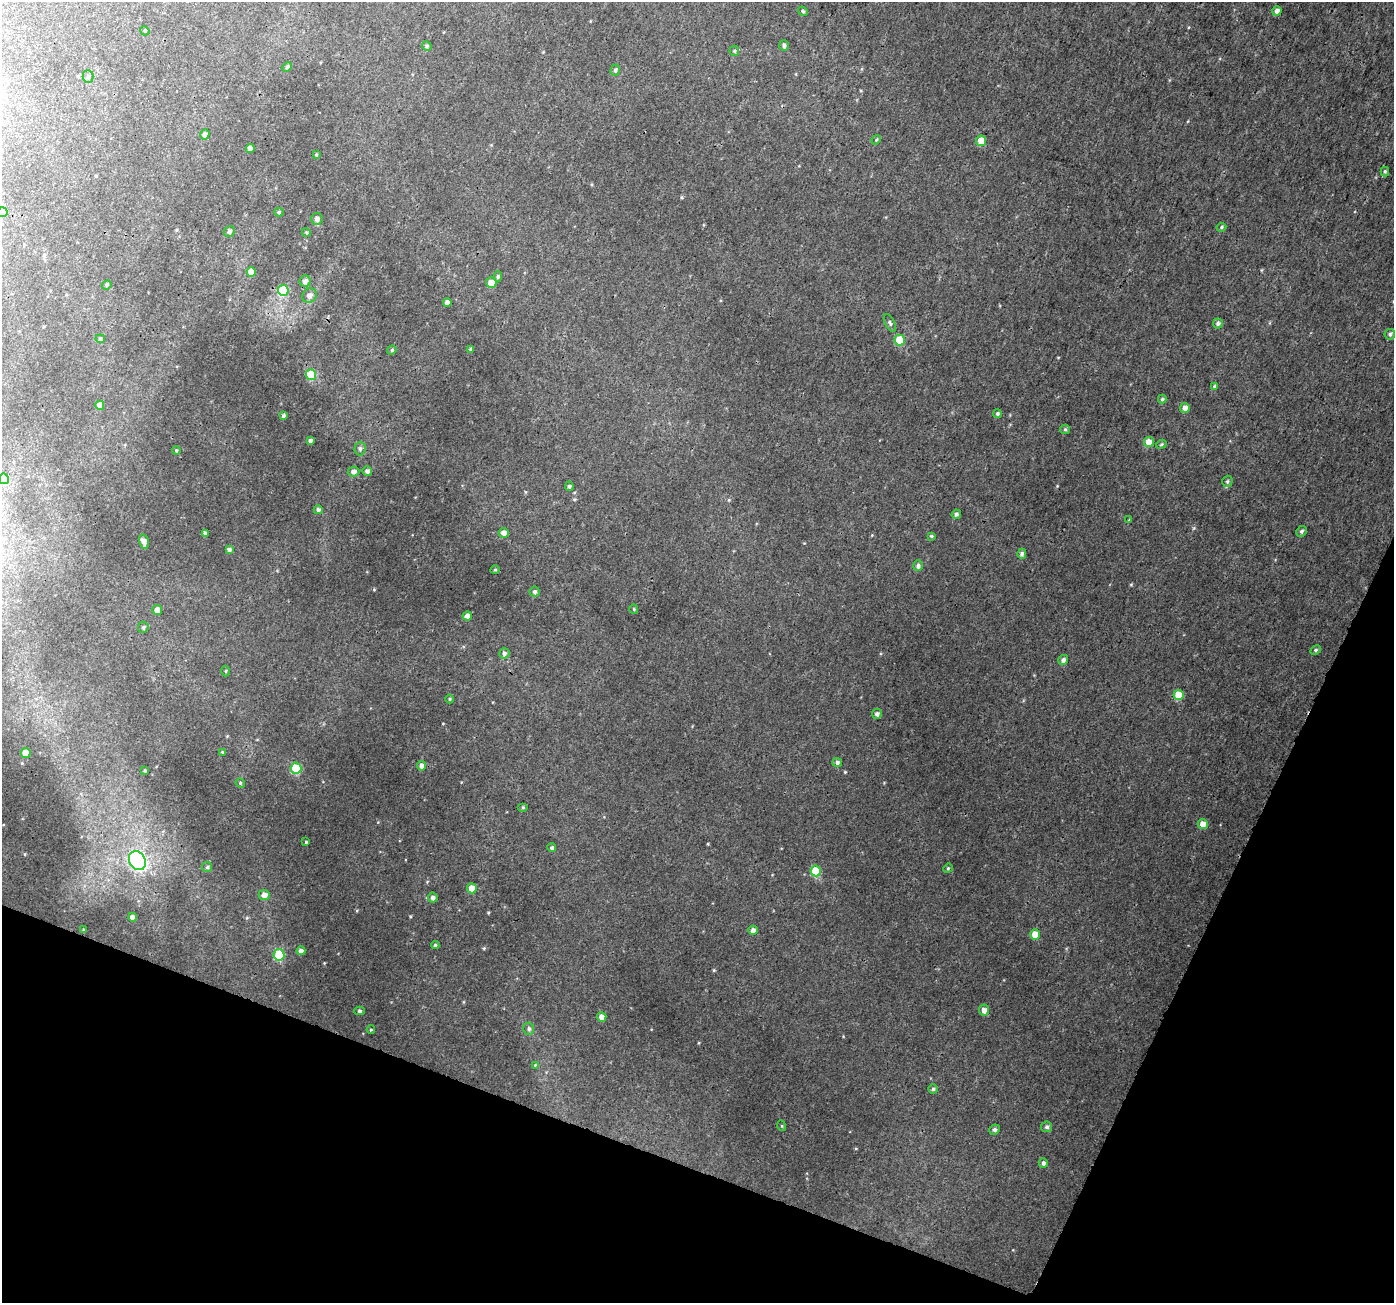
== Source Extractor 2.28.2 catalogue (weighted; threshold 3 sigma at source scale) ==
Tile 15 of 4 x 4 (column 3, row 4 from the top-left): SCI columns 2815-4206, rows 311-1611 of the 5621 x 5762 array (HDU 1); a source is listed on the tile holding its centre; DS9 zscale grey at full resolution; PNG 1396 x 1305 px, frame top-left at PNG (2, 2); each listed source drawn as its Kron ellipse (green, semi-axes under 4 px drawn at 4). Shown black and unused: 19% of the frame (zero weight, under 3 of 4 exposures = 4% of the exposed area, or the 3 px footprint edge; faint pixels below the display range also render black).
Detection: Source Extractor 2.28.2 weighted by HDU 2 'WHT'; one run over the whole footprint, this tile lists its part. Background 0.0122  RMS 0.0026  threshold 0.0116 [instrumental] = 3 sigma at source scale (4.5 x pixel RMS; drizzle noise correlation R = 1.50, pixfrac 1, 0.0396/0.0396 arcsec/px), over >= 5 px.
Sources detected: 114; all 114 listed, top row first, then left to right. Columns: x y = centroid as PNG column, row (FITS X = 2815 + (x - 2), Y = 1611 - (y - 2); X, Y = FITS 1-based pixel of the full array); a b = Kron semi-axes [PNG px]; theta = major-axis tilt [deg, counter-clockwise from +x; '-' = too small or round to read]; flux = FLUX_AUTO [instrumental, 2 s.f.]
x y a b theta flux
803 11 5 4 - 0.32
1277 11 5 4 - 0.99
145 31 5 3 - 0.24
427 46 5 4 - 0.39
784 46 5 5 - 0.59
734 51 5 5 - 0.31
287 67 5 4 - 0.36
615 70 6 4 74 0.5
88 76 6 5 - 0.47
205 134 5 4 - 1
876 140 5 4 - 0.27
981 141 5 5 - 3.2
250 148 4 4 - 1.5
316 155 4 4 - 0.27
1385 171 5 4 - 0.31
2 212 5 5 - 0.62
279 212 4 4 - 0.32
317 219 6 6 - 0.92
1221 227 5 4 - 0.34
229 232 6 5 - 0.49
306 232 4 3 - 0.26
251 272 5 4 - 2.4
498 277 5 4 - 0.44
305 281 6 5 - 0.99
491 283 5 5 - 2
107 285 5 4 - 0.36
283 290 5 5 - 10
309 295 7 7 - 1.2
447 302 4 4 - 0.96
890 323 10 4 -63 0.5
1218 324 5 5 - 0.6
1390 334 5 5 - 0.51
100 339 5 4 - 0.34
900 340 5 5 - 8
471 349 3 3 - 0.43
392 350 5 4 - 0.32
311 375 5 5 - 6.3
1215 386 3 3 - 0.93
1162 399 4 4 - 0.35
100 405 4 4 - 1.5
1185 408 5 4 - 1.2
997 414 4 4 - 0.43
283 416 4 4 - 0.5
1065 429 5 4 - 0.36
310 440 4 4 - 0.61
1149 442 5 5 - 2.7
1161 444 5 4 - 0.35
360 449 7 5 89 0.6
176 450 4 3 - 0.25
367 471 5 5 - 0.7
354 472 6 5 - 0.83
4 479 5 5 - 5.2
1227 481 6 5 - 0.44
569 486 5 4 - 0.38
318 510 4 4 - 0.54
956 514 5 4 - 0.6
1129 520 4 4 - 0.2
1302 531 5 5 - 0.5
205 533 4 4 - 0.78
504 533 5 5 - 1.3
931 536 4 4 - 0.28
144 542 7 4 -77 1.2
229 550 4 4 - 0.56
1022 554 5 4 - 0.71
918 566 5 5 - 0.64
495 570 4 3 - 0.22
534 592 5 5 - 0.49
634 609 4 4 - 0.27
157 610 5 5 - 1.2
467 616 4 4 - 0.97
143 627 6 5 - 0.47
1316 650 6 4 28 0.41
504 653 5 5 - 0.71
1063 660 5 5 - 0.92
226 671 5 3 - 0.26
1178 695 5 5 - 5.1
450 699 4 4 - 0.28
877 714 5 5 - 0.69
222 752 3 2 - 0.19
26 753 5 4 - 2.9
837 763 4 4 - 0.68
421 766 5 4 - 1
296 768 5 5 - 11
145 770 4 3 - 0.27
240 783 5 4 - 0.3
523 807 5 4 - 0.23
1203 824 5 5 - 1.8
306 842 3 3 - 0.26
552 848 4 4 - 0.43
137 861 10 8 -61 28
207 867 5 5 - 0.44
948 868 5 4 - 0.32
816 871 5 5 - 8.5
472 888 5 5 - 2.8
264 895 5 5 - 1.3
433 898 5 5 - 0.72
132 917 4 4 - 1.1
84 930 4 3 - 0.3
753 930 4 4 - 1.1
1035 934 5 5 - 2.8
435 945 4 4 - 0.36
301 951 4 4 - 0.93
279 955 5 5 - 11
984 1010 5 5 - 1.3
360 1011 5 4 - 0.39
602 1017 5 4 - 1.5
529 1029 6 5 - 0.54
371 1030 4 3 - 0.21
535 1065 4 4 - 0.22
933 1089 4 4 - 0.45
782 1126 5 3 - 0.22
1047 1127 5 5 - 0.52
995 1130 5 5 - 0.55
1043 1163 5 4 - 0.58
Isophote crosses this tile's border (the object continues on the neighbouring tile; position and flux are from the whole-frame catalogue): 2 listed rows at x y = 2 212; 4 479